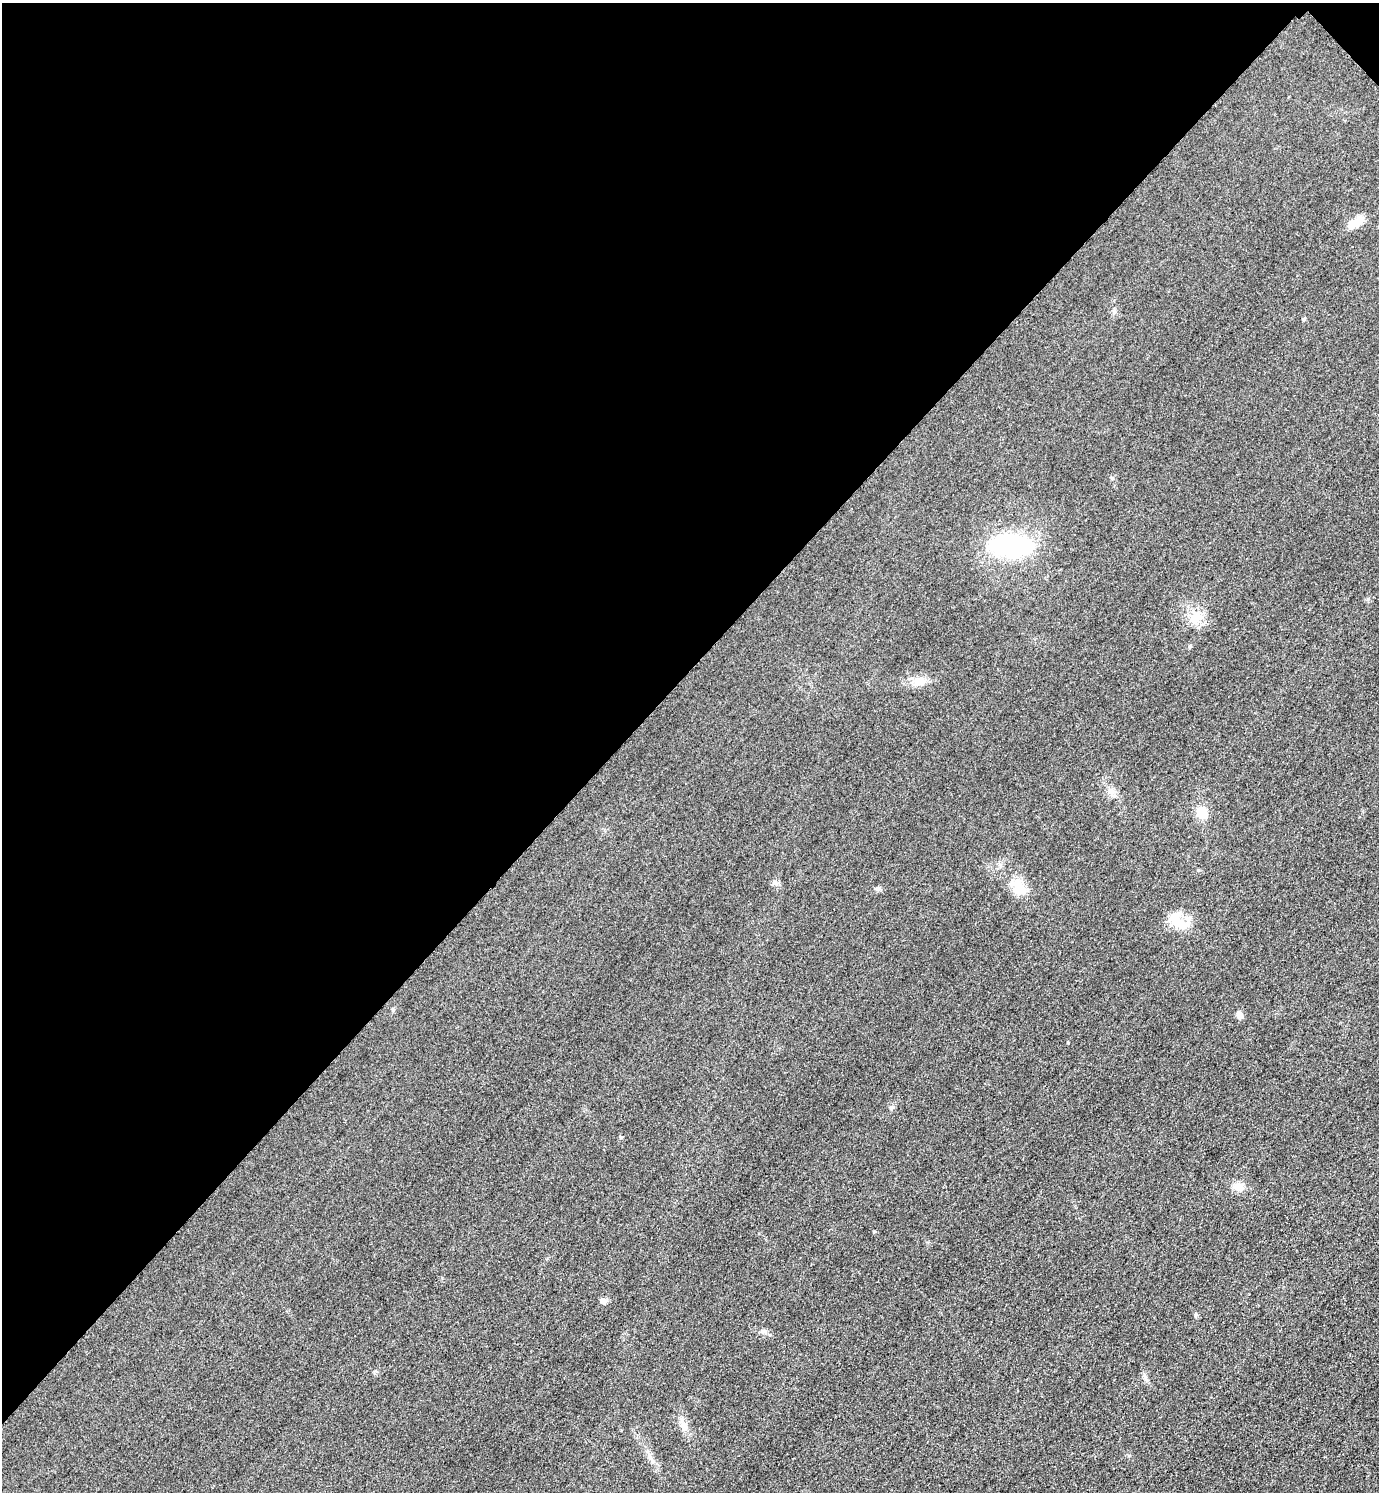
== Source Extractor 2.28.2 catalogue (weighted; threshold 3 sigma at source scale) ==
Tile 2 of 4 x 4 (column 2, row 1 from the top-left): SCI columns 1704-3080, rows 4500-5989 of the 6019 x 6019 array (HDU 1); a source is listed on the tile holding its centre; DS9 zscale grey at full resolution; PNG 1381 x 1494 px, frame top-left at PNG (2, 3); no overlay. Shown black and unused: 45% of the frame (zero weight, under 3 of 4 exposures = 3% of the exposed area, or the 3 px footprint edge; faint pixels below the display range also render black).
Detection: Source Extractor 2.28.2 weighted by HDU 2 'WHT'; one run over the whole footprint, this tile lists its part. Background 0.0756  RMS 0.017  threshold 0.0773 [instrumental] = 3 sigma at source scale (4.5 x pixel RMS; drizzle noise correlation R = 1.50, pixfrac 1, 0.05/0.05 arcsec/px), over >= 5 px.
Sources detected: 20; all 20 listed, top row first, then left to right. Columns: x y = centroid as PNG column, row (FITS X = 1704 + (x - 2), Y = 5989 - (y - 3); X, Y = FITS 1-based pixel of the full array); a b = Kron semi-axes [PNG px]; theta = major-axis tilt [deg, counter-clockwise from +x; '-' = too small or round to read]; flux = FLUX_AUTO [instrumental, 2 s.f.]
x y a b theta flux
1357 221 20 9 35 26
1304 319 4 4 - 2.8
1011 545 41 20 -5 230
1195 617 18 12 29 24
920 681 18 11 29 17
1111 792 11 7 -59 9
1201 812 13 12 - 22
774 883 7 4 0 3.9
1019 888 23 15 -71 31
877 889 7 6 - 3.6
1179 923 33 13 -25 37
393 1010 6 5 - 2.4
1239 1015 9 7 -87 8.1
892 1107 7 4 19 2.6
621 1137 4 4 - 1.7
1238 1187 13 10 -24 14
603 1301 8 7 - 7.5
1196 1315 5 5 - 2.3
763 1331 10 5 -5 5.2
684 1426 15 9 -66 13
Unlisted compact peaks at least as high as the median listed source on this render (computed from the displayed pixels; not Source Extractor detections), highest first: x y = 1068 1043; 1190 646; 1368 599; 1129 1455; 1198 870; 1112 478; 375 1371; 652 1461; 1145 1377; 927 1242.